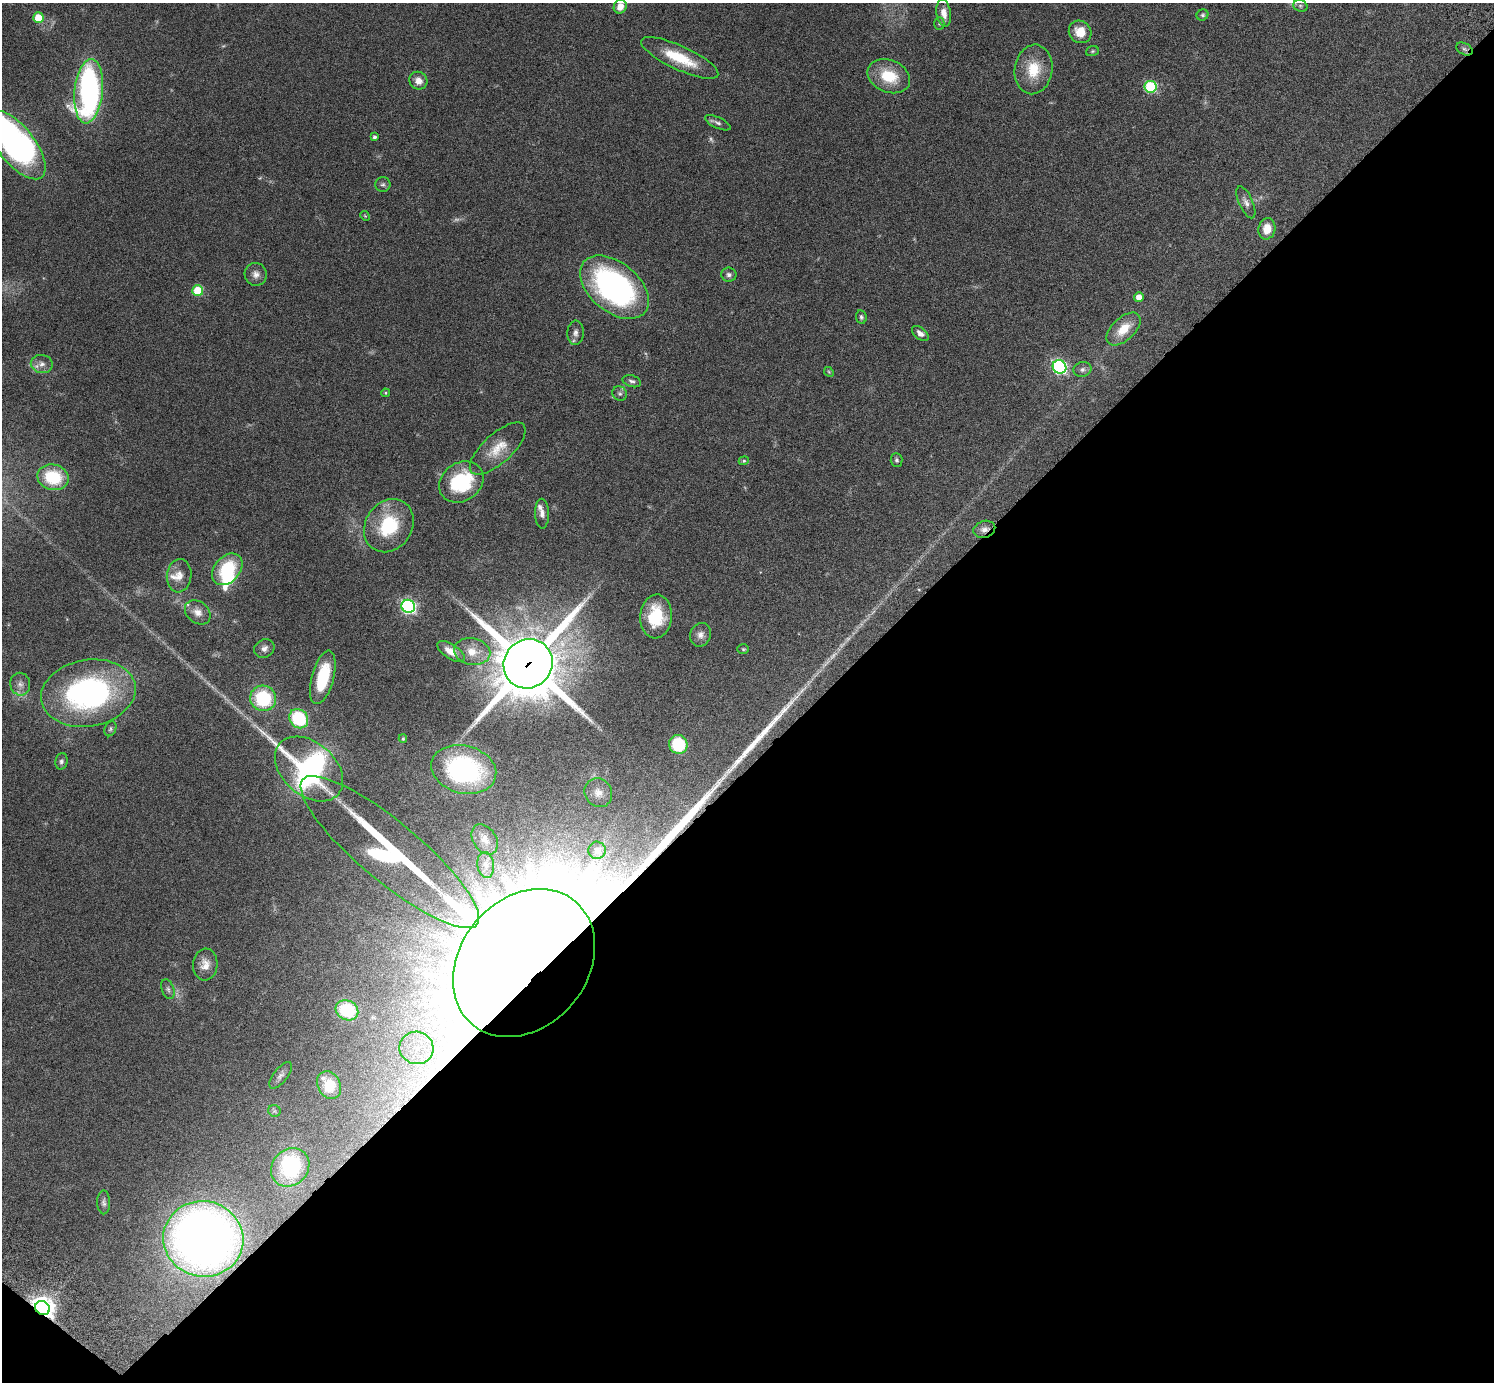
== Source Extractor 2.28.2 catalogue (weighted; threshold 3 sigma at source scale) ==
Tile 15 of 4 x 4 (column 3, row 4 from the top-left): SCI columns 3032-4523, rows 346-1725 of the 6059 x 6069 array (HDU 1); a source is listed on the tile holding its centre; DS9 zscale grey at full resolution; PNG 1496 x 1384 px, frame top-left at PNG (2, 3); each listed source drawn as its Kron ellipse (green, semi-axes under 4 px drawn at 4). Shown black and unused: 45% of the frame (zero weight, under 3 of 6 exposures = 3% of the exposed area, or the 3 px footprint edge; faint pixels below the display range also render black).
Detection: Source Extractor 2.28.2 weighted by HDU 2 'WHT'; one run over the whole footprint, this tile lists its part. Background 0.0834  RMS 0.0047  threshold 0.0191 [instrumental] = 3 sigma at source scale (4.09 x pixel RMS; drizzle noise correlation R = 1.36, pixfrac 0.8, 0.05/0.05 arcsec/px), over >= 5 px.
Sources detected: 96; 3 too faint to see at this stretch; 4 inside a brighter object's white glare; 1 long thin detection or spike segment (spike, bleed or trail) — neither listed nor drawn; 3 inside a brighter listed object's ellipse — not listed separately; the other 85 listed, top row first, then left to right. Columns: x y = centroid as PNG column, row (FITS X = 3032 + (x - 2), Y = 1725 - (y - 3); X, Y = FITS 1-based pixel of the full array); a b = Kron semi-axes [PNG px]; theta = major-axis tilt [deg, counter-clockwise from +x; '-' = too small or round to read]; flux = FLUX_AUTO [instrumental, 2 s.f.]
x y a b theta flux
620 6 7 6 - 4.1
1300 6 7 5 -22 0.86
944 13 14 7 -82 3.6
1203 15 6 5 - 0.8
38 18 5 5 - 11
939 24 6 5 - 0.67
1080 32 12 11 - 6.8
1464 49 9 5 -27 1.1
1092 51 6 5 - 0.69
680 58 42 12 -25 16
1033 69 25 19 82 13
889 76 22 16 -23 14
418 81 9 8 - 3.2
1150 87 6 6 - 46
89 91 32 14 84 120
718 123 14 5 -25 1.4
374 137 4 3 - 1
16 145 41 18 -51 150
383 184 8 7 - 1.1
1246 202 17 7 -66 2.2
365 216 5 4 - 0.43
1267 229 11 8 79 5.6
256 274 11 11 - 2.7
729 275 7 7 - 1.4
614 287 40 24 -40 110
198 291 5 5 - 19
1139 297 5 4 - 3.9
861 317 7 5 -81 0.84
1124 329 21 11 43 8.5
575 333 12 8 87 2.1
920 333 9 5 -39 2.2
42 364 11 9 -10 2.6
1059 367 7 6 - 83
1082 369 9 7 14 1.5
829 372 5 4 - 0.46
632 381 9 5 -16 1.2
385 393 4 3 - 0.49
620 394 8 7 - 1.1
498 449 35 14 42 9.5
897 460 6 6 - 1
744 461 5 4 - 0.54
53 477 16 13 -14 21
461 482 23 19 34 30
542 514 15 7 -88 2.4
389 526 28 23 56 25
984 529 11 8 17 2.7
227 569 18 12 49 21
179 576 17 12 83 4.3
408 606 7 6 - 100
198 612 14 10 -39 3.6
656 616 22 16 86 18
700 635 12 10 67 2.6
264 648 10 9 - 2.1
743 649 6 5 - 0.61
451 651 16 7 -33 5.2
472 652 18 13 -11 8.1
528 664 25 24 - 3200
323 677 27 11 75 20
20 684 11 10 - 2.6
88 693 48 33 10 100
263 698 13 12 - 28
299 719 10 8 -49 28
110 729 8 5 65 0.88
403 739 4 4 - 0.46
678 744 9 9 - 19
61 761 8 6 77 1.1
309 769 39 26 -41 120
464 770 33 23 -14 65
598 793 15 13 -57 4.6
485 839 16 11 -56 3.4
597 850 8 8 - 1.8
390 852 113 30 -40 94
486 865 13 8 -81 2.7
524 963 80 64 50 8400
205 964 16 12 85 4.3
168 989 10 6 -70 1.2
347 1010 11 9 -27 20
416 1048 17 16 - 12
281 1075 16 7 52 1.9
329 1085 14 11 -63 11
274 1111 6 5 - 0.7
290 1167 20 17 46 25
104 1202 12 6 -88 1.4
203 1239 40 38 -10 320
43 1308 7 6 - 390
Overlapping masked pixels (flux is a lower limit): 6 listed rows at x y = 1464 49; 984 529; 528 664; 524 963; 203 1239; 43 1308
Isophote crosses this tile's border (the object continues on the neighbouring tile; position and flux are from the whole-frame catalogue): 1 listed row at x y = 16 145